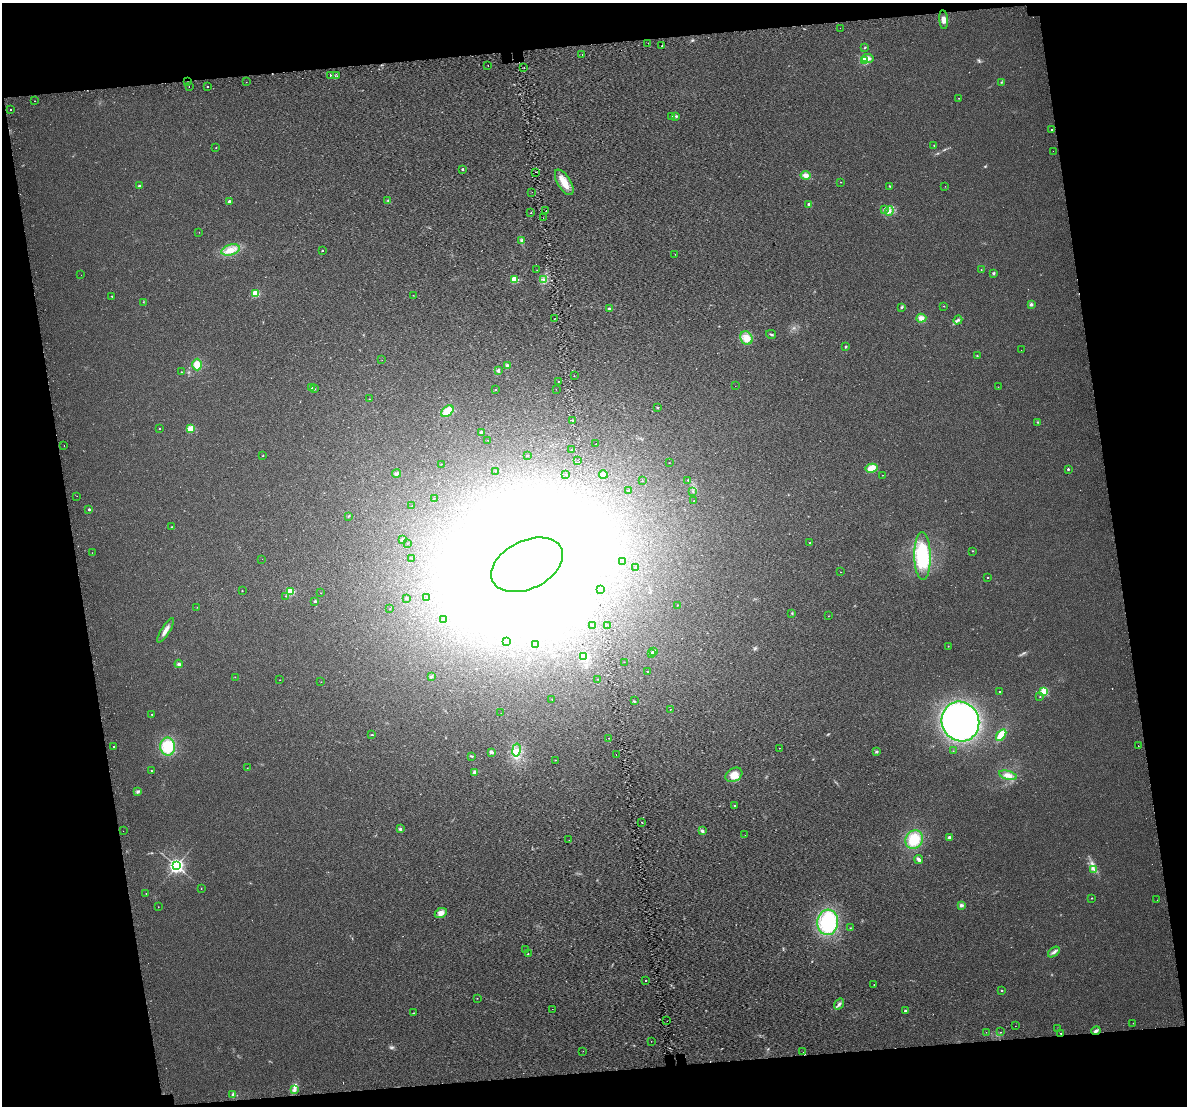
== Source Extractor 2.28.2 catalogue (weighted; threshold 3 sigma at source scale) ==
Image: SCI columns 49-4788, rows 112-4524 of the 4835 x 4593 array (HDU 1 of 3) = the unmasked area's bounding box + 8 px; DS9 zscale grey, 4 x 4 block average (1 PNG px = mean of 4 x 4 image px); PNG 1189 x 1108 px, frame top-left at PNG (2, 3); each listed source drawn as its Kron ellipse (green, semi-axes under 4 px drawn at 4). Shown black and unused: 19% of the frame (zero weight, under 2 of 3 exposures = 4% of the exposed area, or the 3 px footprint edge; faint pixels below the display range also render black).
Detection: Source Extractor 2.28.2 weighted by HDU 2 'WHT'. Background 0.0222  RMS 0.01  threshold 0.0457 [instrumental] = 3 sigma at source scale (4.5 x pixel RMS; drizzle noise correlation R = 1.50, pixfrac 1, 0.0396/0.0396 arcsec/px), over >= 5 px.
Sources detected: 273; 1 too faint to see at this stretch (4 x 4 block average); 22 inside a brighter object's white glare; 11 cosmic-ray / hot-pixel residue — neither listed nor drawn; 1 coinciding with a brighter row at this scale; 2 inside a brighter listed object's ellipse — not listed separately; the other 236 listed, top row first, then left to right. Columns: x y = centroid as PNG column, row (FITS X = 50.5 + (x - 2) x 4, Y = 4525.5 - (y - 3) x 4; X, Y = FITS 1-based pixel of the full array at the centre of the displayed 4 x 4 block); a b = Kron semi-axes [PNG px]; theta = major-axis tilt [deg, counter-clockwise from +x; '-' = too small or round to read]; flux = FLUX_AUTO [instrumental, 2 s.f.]
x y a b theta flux
944 20 9 4 -85 31
840 28 2 2 - 2.5
648 43 2 2 - 2.2
662 46 2 2 - 2.4
865 47 2 2 - 5.2
582 55 2 2 - 9.7
868 58 6 3 -5 23
865 61 2 2 - 370
488 65 2 2 - 7.5
524 68 2 2 - 1.6
330 75 2 2 - 23
337 76 2 2 - 7
188 82 2 2 - 4
246 82 2 2 - 0.9
1001 82 2 2 - 2.8
207 86 2 2 - 170
189 87 2 2 - 5.7
959 98 2 2 - 1.8
35 101 2 2 - 5.5
10 109 2 2 - 21
672 116 2 2 - 2
676 116 3 2 - 5.8
1052 129 2 2 - 12
934 145 2 2 - 2.5
216 148 2 2 - 1.7
1053 151 2 2 - 5.3
463 169 2 2 - 11
535 172 2 2 - 3
805 175 5 3 - 32
564 182 14 6 -59 83
840 182 2 2 - 1.9
139 186 2 2 - 26
889 186 2 2 - 3.6
945 186 2 2 - 4.1
532 192 2 2 - 1
388 200 2 2 - 3.5
229 201 2 2 - 49
809 204 2 2 - 19
884 210 2 2 - 4
546 211 2 2 - 8.7
889 211 5 4 - 21
531 212 2 2 - 7.5
543 218 2 2 - 4.3
199 232 2 2 - 0.93
522 240 4 3 - 12
231 250 9 5 16 51
322 251 2 2 - 4.1
675 254 2 2 - 1.4
537 270 2 2 - 7.9
981 270 2 2 - 2.5
994 273 3 3 - 6.5
81 275 2 2 - 1.9
514 280 2 2 - 300
544 280 2 2 - 3.3
255 293 2 2 - 330
413 295 2 2 - 1.7
112 296 2 2 - 3.1
143 302 2 2 - 1.1
1031 304 4 3 - 10
944 306 2 2 - 2.7
901 307 3 3 - 6.1
609 309 2 2 - 31
921 318 5 4 - 31
554 319 2 2 - 2.7
958 320 5 3 - 11
771 334 5 2 - 8.2
746 338 7 6 - 58
846 347 4 2 - 4.7
1021 350 2 2 - 5.2
977 356 2 2 - 3.5
382 360 2 2 - 1.4
197 365 6 5 - 61
507 366 3 2 - 7.6
499 371 3 2 - 6.6
181 372 2 2 - 2.1
574 376 2 2 - 2.1
558 381 2 2 - 44
735 386 2 2 - 6.1
998 387 2 2 - 1.7
312 388 2 2 - 9.2
315 389 2 2 - 2.8
556 389 2 2 - 2.5
495 390 2 2 - 2.3
369 399 2 2 - 1.9
657 407 2 2 - 5.8
447 411 7 4 43 76
572 420 2 2 - 4.1
1038 422 2 2 - 4.4
159 429 2 2 - 2.9
190 429 2 2 - 300
481 432 2 2 - 20
488 440 2 2 - 1.2
596 444 2 2 - 3.5
64 446 2 2 - 3.3
571 450 2 2 - 2.5
263 455 2 2 - 68
527 455 2 2 - 5.8
578 460 2 2 - 0.99
669 463 2 2 - 1.5
441 464 2 2 - 1.7
871 468 6 4 11 44
1068 469 2 2 - 15
496 471 2 2 - 1.4
397 473 4 3 - 11
603 474 4 2 - 8.4
566 475 2 2 - 1.9
882 475 2 2 - 1.8
688 480 2 2 - 7.4
642 481 2 2 - 2
628 490 2 2 - 3.5
693 492 2 2 - 2
77 496 2 2 - 0.88
434 499 2 2 - 2.1
694 501 2 2 - 3.1
412 506 2 2 - 2.3
89 509 2 2 - 23
348 516 3 2 - 3.2
171 527 2 2 - 3.3
402 540 3 2 - 4.5
407 543 2 2 - 1.3
810 543 2 2 - 2.7
973 551 2 2 - 2.6
92 553 2 2 - 1.4
923 556 24 8 -89 290
412 558 2 2 - 1.6
262 559 2 2 - 3.5
623 562 2 2 - 2.4
527 565 38 24 26 29000
636 567 2 2 - 1.8
841 572 2 2 - 1.2
988 577 2 2 - 2.7
600 590 2 2 - 18
242 591 2 2 - 3.6
290 592 2 2 - 330
321 593 2 2 - 1.6
285 596 2 2 - 2.6
407 598 2 2 - 7.2
427 598 2 2 - 3
315 601 2 2 - 19
677 605 2 2 - 3.2
197 607 2 2 - 1.2
390 609 2 2 - 1.6
792 613 3 2 - 3.9
828 616 2 2 - 1.4
443 620 2 2 - 3.3
593 625 2 2 - 4.5
608 625 2 2 - 1.5
166 630 14 3 58 38
506 642 2 2 - 3.3
536 645 2 2 - 1.7
948 646 2 2 - 1.3
654 652 2 2 - 83
652 653 2 2 - 28
584 657 2 2 - 450
624 662 2 2 - 1.2
179 664 4 3 - 12
647 671 2 2 - 1.8
235 677 2 2 - 1.2
431 677 3 2 - 6
597 679 2 2 - 6
280 680 2 2 - 1.2
321 682 2 2 - 1.2
999 692 2 2 - 3.7
1044 692 2 2 - 370
1040 697 2 2 - 2.6
552 699 2 2 - 2.5
634 701 2 2 - 4.5
670 709 2 2 - 2.6
501 713 2 2 - 1.2
152 714 2 2 - 2.5
960 722 20 18 -68 2000
372 735 2 2 - 4
1001 735 7 4 55 96
609 738 2 2 - 1.2
168 746 9 7 -88 170
1138 746 2 2 - 11
113 747 2 2 - 15
779 748 2 2 - 1.9
516 750 6 3 79 26
953 751 2 2 - 1.3
491 752 2 2 - 61
876 752 3 3 - 8.9
616 754 2 2 - 2.9
472 756 3 2 - 5.4
555 760 2 2 - 1.4
247 768 2 2 - 1.7
152 771 2 2 - 2.1
475 772 2 2 - 81
734 775 9 6 30 64
1008 775 9 4 -16 33
138 791 4 3 - 9.8
735 806 2 2 - 13
642 822 2 2 - 210
400 829 3 3 - 9.7
123 831 2 2 - 2.9
702 831 4 3 - 9.5
745 835 2 2 - 0.78
949 837 3 2 - 8.7
914 839 9 8 - 150
569 840 2 2 - 1.4
918 859 4 3 - 18
176 866 3 3 - 2200
1094 869 2 2 - 4.6
201 889 2 2 - 1.6
146 893 2 2 - 2.1
1092 898 2 2 - 3.8
1157 900 2 2 - 0.75
961 905 4 3 - 12
158 907 2 2 - 1.5
441 913 6 5 - 30
828 922 13 10 84 320
850 928 2 2 - 2
525 950 2 2 - 2.9
1054 952 7 3 37 16
528 954 2 2 - 11
646 980 2 2 - 27
874 984 2 2 - 1.7
1002 990 2 2 - 5.6
477 998 2 2 - 2.1
839 1004 6 2 55 14
552 1009 2 2 - 2.3
905 1010 2 2 - 8.5
413 1013 2 2 - 3.3
667 1021 2 2 - 1.3
1133 1023 2 2 - 2.6
1015 1026 2 2 - 1.3
1057 1029 2 2 - 6.7
1096 1031 5 2 - 13
986 1032 2 2 - 1.1
1001 1032 2 2 - 2.8
1061 1033 2 2 - 7.7
651 1041 2 2 - 2.5
583 1051 2 2 - 0.96
803 1052 2 2 - 1.7
294 1090 3 2 - 5.9
233 1095 3 3 - 10
Overlapping masked pixels (flux is a lower limit): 1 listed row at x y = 188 82
Diffuse or blended objects may show on this block-average render without a row.